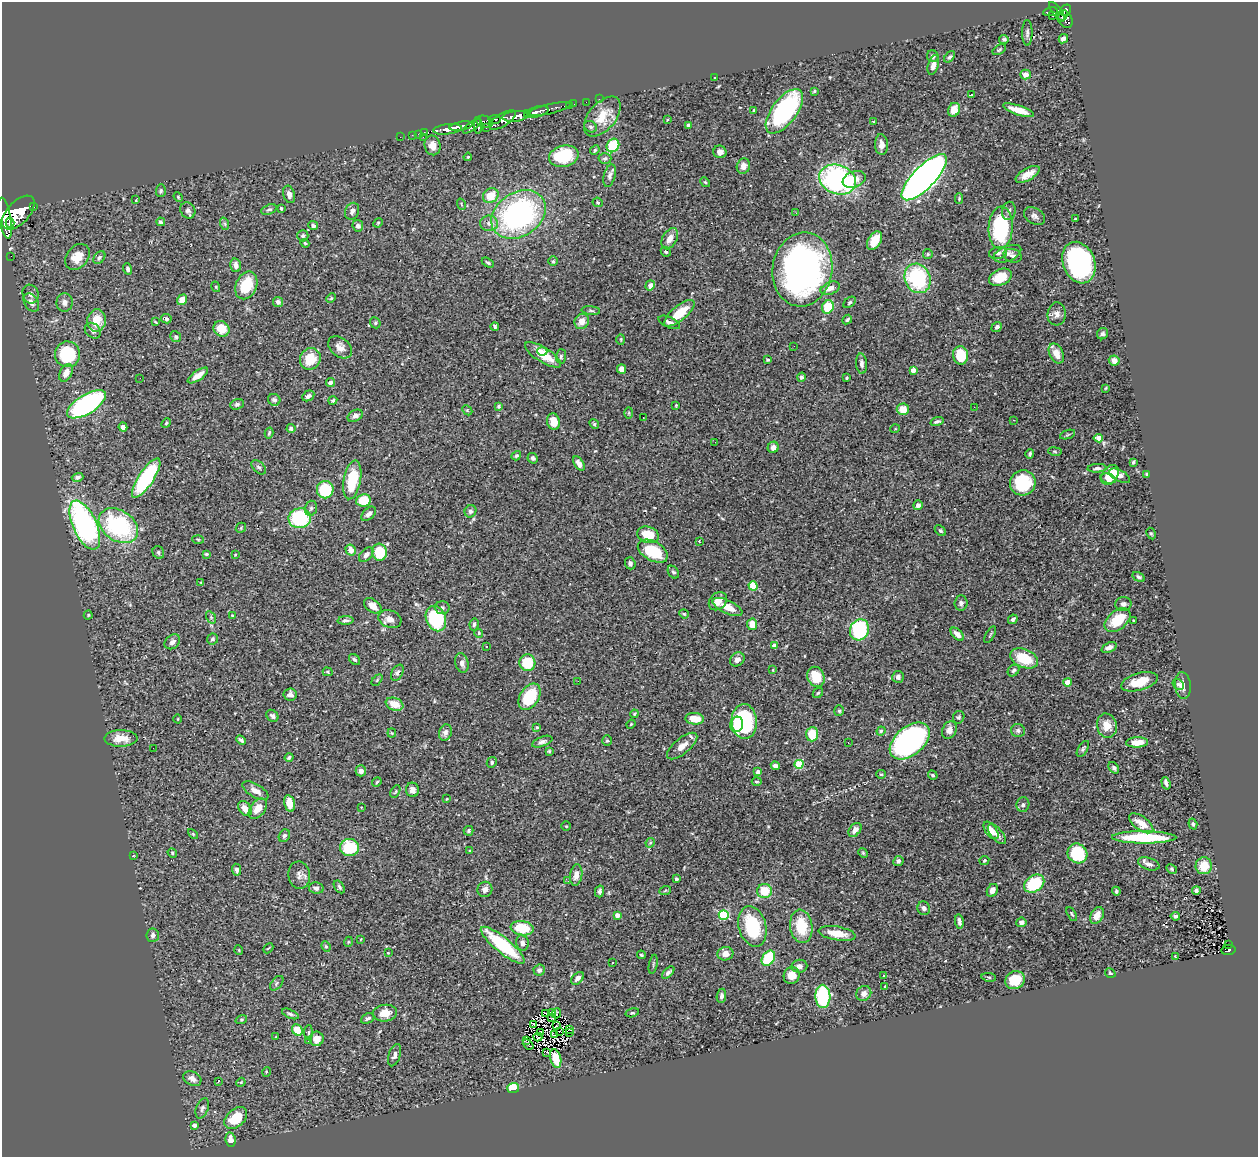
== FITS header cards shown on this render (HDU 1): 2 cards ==
NAXIS1  =                 1256
NAXIS2  =                 1155

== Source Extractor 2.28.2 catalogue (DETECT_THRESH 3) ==
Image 1256 x 1155 px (HDU 1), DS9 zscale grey, 1 PNG px = 1 image px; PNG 1260 x 1159 px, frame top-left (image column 1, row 1155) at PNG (2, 2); each listed source drawn as its Kron ellipse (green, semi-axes under 4 px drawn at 4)
Background 0.702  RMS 0.028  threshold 0.0827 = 3 sigma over >= 5 px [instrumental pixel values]
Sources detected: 445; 3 with non-positive FLUX_AUTO (blend fragments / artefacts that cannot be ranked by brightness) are neither listed nor drawn; the other 442 listed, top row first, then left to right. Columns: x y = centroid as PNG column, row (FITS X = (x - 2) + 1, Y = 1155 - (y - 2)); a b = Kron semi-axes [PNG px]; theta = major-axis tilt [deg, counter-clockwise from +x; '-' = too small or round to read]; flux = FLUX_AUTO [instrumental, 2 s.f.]
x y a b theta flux
1066 10 6 5 - 400
1057 11 11 5 -52 200
1050 12 7 3 10 160
1052 16 3 2 - 11
1062 16 6 3 59 210
1065 19 9 7 -59 370
1027 33 13 5 -89 0.66
1004 39 5 3 - 3.2
1063 39 5 4 - 6.9
999 50 7 4 33 2.7
933 56 6 5 - 4.6
950 57 7 4 50 3.3
933 65 10 5 73 12
1025 74 5 5 - 13
715 78 3 2 - 1.7
814 91 4 3 - 2
971 95 3 2 - 1.2
599 99 2 2 - 7.8
586 102 2 2 - 5.9
574 104 2 2 - 9
569 105 2 2 - 6.6
549 109 22 5 13 460
754 110 4 3 - 2.9
954 110 7 6 - 16
1018 110 16 4 -19 23
784 111 26 12 53 260
536 112 13 5 15 1300
527 113 4 3 - 410
515 116 13 5 7 2300
602 116 23 13 50 43
494 119 6 3 5 400
502 120 15 6 31 1100
667 120 4 2 - 1.4
873 121 3 2 - 1.2
485 122 8 5 -19 430
478 125 8 3 90 410
689 125 4 3 - 7.2
461 126 12 3 11 1100
472 126 10 4 38 490
591 127 6 5 - 3.7
486 128 2 2 - 14
447 129 14 5 7 1500
424 132 2 2 - 9.6
418 134 2 2 - 8.9
412 135 2 2 - 5.2
400 137 2 2 - 8.2
423 137 2 2 - 37
433 145 10 8 -78 18
613 145 7 6 - 70
881 145 10 6 -87 12
595 150 5 4 - 2.2
720 152 6 6 - 7.6
564 156 15 10 13 97
468 157 4 3 - 1.9
605 158 6 5 - 3.9
743 166 8 6 73 11
1028 174 13 6 30 19
610 176 11 5 75 6.9
924 177 30 11 46 1400
854 179 12 8 20 19
838 180 19 14 -20 350
705 182 5 4 - 2.3
161 191 6 5 - 2.9
289 194 9 6 -73 8.1
491 196 8 7 - 34
178 197 5 4 - 2.2
959 199 5 4 - 1.9
136 200 3 2 - 1.5
598 202 5 4 - 2.4
461 204 6 3 -72 1.9
33 207 3 3 - 100
281 208 3 3 - 3.1
188 210 8 7 - 5.7
269 210 8 5 19 3.8
352 211 9 6 63 7.3
1009 211 9 6 80 6.4
18 213 21 11 47 5400
796 213 3 2 - 2.4
519 214 29 22 33 400
1034 216 11 7 -31 8.4
5 218 21 6 -80 3800
1075 219 3 2 - 1.6
161 222 4 4 - 4.2
10 223 5 3 - 580
378 223 5 4 - 2
489 223 9 7 -3 9
225 224 6 4 -71 2.9
313 226 5 4 - 4.9
358 226 6 5 - 7.2
1001 228 21 12 87 160
303 236 6 5 - 3.8
670 239 11 7 61 16
875 241 10 6 58 29
305 243 4 3 - 2
666 252 5 4 - 3.2
998 253 9 6 10 6.4
928 254 5 4 - 2.3
1007 254 14 7 21 10
11 256 2 2 - 5.5
1013 256 9 6 -18 5.3
77 257 14 10 49 30
99 257 7 5 50 3.7
553 261 5 5 - 2.6
488 263 7 3 -30 3
1079 263 21 16 -69 330
236 265 7 5 -74 8.7
128 269 6 4 -72 5
802 269 37 30 81 680
1000 277 12 8 25 40
917 278 15 12 -66 160
246 285 14 10 66 56
650 285 5 4 - 12
216 287 5 3 - 1.6
830 288 10 6 22 12
31 294 9 8 - 8.8
331 298 5 4 - 2
182 300 6 4 50 20
31 302 10 6 -58 12
65 302 9 8 - 9.6
278 302 5 5 - 5.4
849 302 7 4 41 3.2
828 307 7 5 67 52
591 311 9 3 -6 3.1
679 313 19 7 40 43
1057 314 11 9 85 10
166 319 5 4 - 4.5
847 320 5 3 - 3.3
96 321 11 9 83 32
582 321 8 7 - 15
155 322 4 2 - 1.8
669 322 11 5 -24 7.2
375 323 6 5 - 3
495 327 4 3 - 3.1
997 327 6 4 40 4.9
222 329 8 7 - 33
93 331 9 7 -43 8
1103 334 6 5 - 4
176 337 6 5 - 3.8
621 339 5 3 - 1.7
794 346 2 2 - 2.5
340 347 13 9 -39 13
542 351 5 4 - 8.1
1056 353 11 6 -64 16
67 354 13 12 - 100
543 355 21 7 -32 38
961 355 9 7 -81 51
561 356 7 5 88 3.4
310 359 11 10 - 41
768 360 3 2 - 2.1
1114 360 5 5 - 10
861 364 10 5 -85 7.3
622 369 5 4 - 9.9
913 370 4 4 - 13
66 373 9 6 64 16
198 375 12 5 35 16
801 377 4 4 - 4.4
140 378 2 2 - 16
847 378 3 3 - 2.2
330 383 4 4 - 7.8
1106 388 4 3 - 1.6
308 396 6 5 - 6.2
274 400 6 5 - 5.4
333 400 4 3 - 3.2
86 404 22 9 31 370
237 404 7 5 19 4.2
676 405 3 2 - 1.4
498 406 4 3 - 2.1
974 407 2 2 - 2.2
903 409 6 6 - 21
467 410 6 4 -45 2.7
629 413 6 3 88 2.1
355 416 8 5 27 6
643 417 2 2 - 1.4
1014 420 2 2 - 1.2
937 421 7 4 17 3.9
553 422 8 6 -74 25
166 423 5 4 - 2.6
594 424 5 4 - 2.4
123 427 4 4 - 12
291 428 4 4 - 5.1
895 429 5 3 - 1.5
269 433 5 3 - 2.6
1067 435 8 3 19 2.3
1098 438 5 4 - 20
715 442 3 2 - 2.5
773 447 6 5 - 9.9
1055 451 7 3 -9 2.6
1030 454 5 3 - 3.2
516 456 5 4 - 3
533 458 5 5 - 4.8
1133 462 4 3 - 2.8
579 464 8 4 -59 9.4
259 467 9 5 -43 4.5
1097 468 9 4 3 4.7
1147 474 4 4 - 2.2
1110 475 11 7 56 27
1120 476 11 5 -28 13
78 477 6 4 16 4.6
146 478 23 7 57 200
1108 479 8 5 -14 13
352 480 20 8 80 73
1023 483 13 12 - 93
325 490 9 8 - 90
363 500 7 6 - 48
918 505 5 4 - 6.4
311 508 8 6 74 4.9
470 511 6 5 - 5.8
369 514 9 5 42 7.2
300 518 11 10 - 130
85 525 26 12 -66 450
118 526 21 15 -34 210
241 528 6 4 48 2.2
940 531 6 4 -48 3.5
1151 533 6 4 -61 2.6
648 535 11 8 -18 46
198 539 6 3 -2 2.1
699 541 3 3 - 1.7
351 550 6 5 - 16
653 551 16 9 -28 71
158 552 6 5 - 3.7
379 552 8 7 - 57
206 554 4 3 - 2.5
235 555 3 2 - 1.5
366 555 9 5 47 7.8
630 563 6 5 - 6.1
673 572 7 5 -56 4.2
1139 577 6 4 -32 4.8
201 582 4 3 - 1.4
753 586 4 4 - 74
718 601 10 8 46 14
961 603 7 6 - 5.7
1123 604 8 7 - 6.7
373 606 10 6 -37 16
727 607 16 6 -25 26
442 608 7 6 - 4.9
684 614 5 4 - 2.1
88 615 4 4 - 2.2
232 616 4 4 - 2.3
211 617 7 4 -58 2.9
390 619 12 8 -19 13
436 619 13 9 -67 140
1013 619 5 4 - 4.9
346 620 8 3 4 4.4
1118 620 15 9 39 58
1133 620 3 2 - 1.9
474 624 6 4 79 4.7
752 624 6 5 - 24
859 630 11 9 66 160
479 633 4 4 - 2.2
957 634 8 4 -45 10
990 635 9 3 61 2.3
212 639 6 5 - 3.7
172 642 8 6 40 8
774 645 4 3 - 7
486 647 3 2 - 4.2
1109 647 8 5 23 8.5
1024 658 14 9 -22 55
354 659 6 4 -43 3.8
737 659 8 6 37 9.2
462 663 10 6 -77 8.5
527 663 8 8 - 64
773 670 3 2 - 1.1
1014 670 6 5 - 3.9
328 672 5 4 - 2.3
397 673 8 5 58 5.4
816 677 10 8 -66 31
898 677 6 6 - 6.6
377 680 6 4 47 2.2
578 681 3 2 - 2.7
1067 682 4 4 - 27
1139 682 19 8 16 39
1178 684 6 5 - 4.2
1183 685 13 8 -84 12
818 693 6 4 44 2.3
290 694 6 6 - 7.1
530 697 14 9 57 86
394 704 9 6 -21 26
839 711 5 4 - 2.9
634 714 4 3 - 2.3
272 716 7 5 -44 4.5
959 717 6 5 - 3.3
178 719 4 3 - 1.5
695 719 9 5 -5 27
744 721 17 12 -88 180
631 724 5 3 - 1.6
737 724 8 6 75 24
1107 726 12 10 -76 22
537 727 4 3 - 2.9
949 730 9 7 63 11
881 731 4 4 - 2.3
1018 731 7 6 - 4.8
445 732 8 6 72 6.6
392 733 4 4 - 1.7
812 734 7 6 - 43
121 738 16 8 1 26
241 740 5 3 - 4.3
607 741 5 4 - 2.4
910 741 23 14 40 490
542 742 11 4 21 6.2
848 742 3 2 - 2.9
1137 742 11 5 2 24
682 746 18 8 40 17
153 748 3 2 - 1.7
1083 749 9 4 58 3.6
549 751 3 3 - 2
289 757 4 4 - 3.2
492 762 5 5 - 3.3
799 764 4 4 - 76
775 766 5 4 - 7.8
1114 768 6 4 -53 4.2
361 771 5 5 - 9.2
758 772 4 4 - 6.5
881 774 5 4 - 2.4
933 775 5 4 - 3.3
757 781 5 3 - 2.4
377 782 5 4 - 2.3
1166 783 6 3 -74 4.5
412 790 7 6 - 9.2
255 791 15 6 -30 13
395 792 7 3 60 1.8
447 799 3 2 - 1.4
289 803 8 5 -77 25
1023 805 7 6 - 4.9
361 807 4 2 - 1.1
245 808 8 6 -51 21
258 809 11 7 52 24
1141 823 14 7 -36 25
1193 824 5 4 - 3
566 826 5 5 - 2.6
855 830 8 5 50 9.4
991 830 10 5 -55 15
469 831 5 5 - 3.6
193 834 6 3 -45 1.9
997 834 12 5 -49 8.7
284 836 7 5 59 5.1
1144 837 32 6 0 130
650 843 5 4 - 2.2
349 848 9 8 - 82
470 851 4 3 - 1.7
172 853 5 4 - 2.3
863 853 5 4 - 2.2
1077 853 10 9 - 74
133 856 4 2 - 1
984 860 5 4 - 2.3
898 861 5 5 - 4.9
1149 864 11 6 -19 9.1
1204 866 8 8 - 33
1172 869 6 4 -28 2.7
237 870 6 4 -84 5.6
299 875 14 10 -83 11
576 875 11 6 81 12
676 879 4 3 - 4.5
568 881 3 2 - 3.9
1034 884 11 8 34 82
339 887 7 4 -55 4
316 888 7 5 -10 6.3
485 889 8 7 - 8.1
992 890 7 5 61 10
1196 890 4 4 - 4
599 891 6 4 77 4.8
665 891 6 4 21 2.4
764 891 7 7 - 42
1116 891 4 4 - 3.4
924 908 7 6 - 7.2
1072 914 8 3 -62 2.4
617 915 4 4 - 16
724 915 5 5 - 150
1097 915 9 6 60 16
1175 916 5 3 - 4.6
959 921 7 3 -82 5.5
1021 922 5 4 - 8.9
752 926 21 13 -75 110
801 926 17 11 -82 65
522 928 11 7 -8 58
837 933 18 7 -9 30
153 935 7 6 - 5.8
361 939 3 2 - 1.1
348 942 5 3 - 1.5
522 943 8 6 -79 8.8
503 945 27 7 -39 120
1229 945 3 2 - 15
326 946 5 4 - 3
268 948 6 2 44 1.4
239 950 5 3 - 1.6
1228 950 7 5 10 110
388 953 3 2 - 1.4
725 954 8 6 8 12
641 955 4 3 - 2.2
1175 956 3 2 - 1.3
768 958 8 6 55 92
613 962 3 2 - 6.1
653 964 9 3 79 2.6
799 966 8 6 6 8.7
539 970 5 5 - 6.3
668 973 7 4 44 4.7
1110 973 6 4 -33 3.1
792 975 8 8 - 19
883 976 3 3 - 7.3
989 977 7 3 -8 2.2
578 978 7 5 44 8.4
1015 980 10 9 - 41
277 983 8 5 49 3.7
885 986 2 2 - 1
864 993 8 7 - 11
721 996 7 4 82 5.3
823 996 11 7 -88 140
385 1013 12 8 6 22
545 1013 3 2 - 0.27
552 1013 3 2 - 1.5
557 1013 5 3 - 2
632 1013 7 4 15 2.6
290 1014 9 4 -24 4
552 1017 3 2 - 2.8
368 1018 7 5 27 4.5
241 1020 6 4 19 2.4
533 1024 3 2 - 1.8
556 1026 3 2 - 1.7
570 1029 3 2 - 2.2
297 1030 6 5 - 43
560 1031 3 2 - 0.67
309 1032 7 3 88 3
540 1032 4 2 - 0.56
570 1033 3 2 - 1.7
555 1035 2 2 - 2.1
276 1037 3 2 - 3
538 1037 4 3 - 1.2
316 1039 7 7 - 19
527 1040 4 2 - 0.032
309 1041 3 3 - 2.4
528 1044 6 2 -40 2.3
547 1052 4 2 - 2.6
395 1055 11 6 71 7.1
556 1058 10 5 -76 35
266 1072 5 3 - 1.5
192 1079 9 6 -27 8.8
218 1082 3 3 - 24
241 1082 5 3 - 1.6
513 1088 6 5 - 47
202 1108 11 6 69 5.6
236 1118 13 8 42 54
194 1125 4 4 - 8.2
230 1140 7 5 -82 17
At the frame edge (FLAGS 8, measured only in part): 1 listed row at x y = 5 218
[3 non-positive-flux detections neither listed nor drawn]